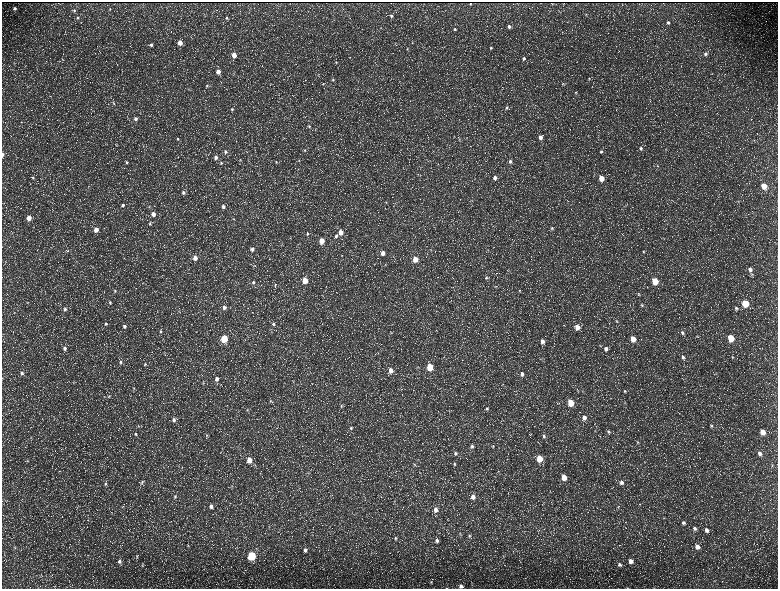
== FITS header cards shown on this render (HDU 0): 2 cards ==
NAXIS1  =                 1552 / length of data axis 1
NAXIS2  =                 1173 / length of data axis 2

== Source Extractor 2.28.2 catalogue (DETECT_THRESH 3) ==
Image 1552 x 1173 px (HDU 0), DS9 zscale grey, zoomed out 1/2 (1 PNG px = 2 x 2 image px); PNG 780 x 591 px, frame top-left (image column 1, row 1173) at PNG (2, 2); no overlay
Background 232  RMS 11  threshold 32.5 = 3 sigma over >= 5 px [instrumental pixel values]
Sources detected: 224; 37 cannot appear on this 1/2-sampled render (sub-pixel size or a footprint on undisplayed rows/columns) and are not listed; the other 187 listed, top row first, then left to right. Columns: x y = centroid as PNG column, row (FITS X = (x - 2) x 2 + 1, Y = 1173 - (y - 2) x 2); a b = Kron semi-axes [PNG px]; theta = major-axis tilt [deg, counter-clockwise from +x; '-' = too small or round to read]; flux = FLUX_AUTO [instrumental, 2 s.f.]
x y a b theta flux
470 4 2 2 - 580
15 8 4 4 - 4700
110 9 4 3 - 1600
74 10 4 4 - 2900
586 14 4 3 - 1500
391 16 3 3 - 2900
77 18 4 4 - 3300
227 18 4 4 - 3300
668 22 4 4 - 4000
509 26 4 4 - 6300
455 29 3 3 - 2800
180 43 4 4 - 23000
412 43 3 2 - 1000
151 45 5 4 - 5100
491 48 4 3 - 2300
407 49 4 2 - 1200
705 54 5 5 - 5700
234 55 4 4 - 22000
524 58 4 3 - 4300
336 62 4 4 - 2400
218 71 4 4 - 15000
589 78 3 3 - 1800
333 80 4 3 - 2400
563 84 5 4 - 2500
207 86 4 3 - 2700
576 92 4 3 - 2300
114 103 5 3 - 2200
506 108 4 4 - 3700
232 109 4 4 - 3600
136 119 5 4 - 6700
309 126 4 4 - 2600
588 135 3 2 - 850
454 136 4 2 - 1300
540 137 4 4 - 10000
178 139 5 4 - 3600
459 139 4 3 - 1800
117 145 3 3 - 1200
143 146 4 2 - 960
641 148 5 4 - 4300
666 149 3 2 - 1000
305 150 4 3 - 1900
601 151 4 4 - 3200
225 152 5 4 - 4800
2 155 4 2 - 5700
216 157 4 4 - 5400
240 160 3 3 - 1600
299 160 4 2 - 1200
510 161 4 4 - 6000
126 162 4 4 - 2900
276 162 4 3 - 2100
221 163 4 4 - 2600
658 166 3 3 - 1400
33 177 4 4 - 3300
495 178 4 4 - 8500
601 178 4 3 - 31000
764 186 4 4 - 36000
183 192 4 4 - 4700
386 202 3 2 - 1100
123 205 5 4 - 4800
149 206 4 3 - 1900
223 207 4 4 - 6500
153 214 5 4 - 12000
29 218 4 4 - 20000
234 219 3 3 - 1500
150 224 4 3 - 2800
552 228 5 4 - 3100
96 230 5 4 - 18000
341 232 4 4 - 19000
307 234 4 3 - 2600
336 236 4 4 - 4200
322 241 4 3 - 30000
252 249 5 4 - 6500
67 251 4 3 - 2400
644 252 4 4 - 2300
383 253 4 4 - 15000
341 255 3 2 - 1200
195 258 4 4 - 14000
415 259 4 4 - 28000
385 264 4 3 - 1600
254 266 5 3 - 1900
750 269 5 4 - 8400
486 277 5 4 - 3300
305 280 4 4 - 39000
655 281 4 4 - 64000
253 282 5 4 - 3900
275 285 5 3 - 2800
495 286 3 2 - 820
519 290 4 3 - 2500
115 291 4 3 - 2800
638 294 4 4 - 2300
110 302 5 4 - 3300
745 303 4 4 - 87000
642 305 4 3 - 2400
224 307 5 4 - 7400
736 308 5 4 - 4500
65 309 5 5 - 5700
617 321 5 4 - 2600
106 324 5 4 - 3700
273 324 5 4 - 5100
124 326 5 4 - 5600
577 327 5 4 - 23000
161 331 5 4 - 3600
682 333 5 4 - 3700
731 338 4 4 - 72000
224 339 4 4 - 89000
633 339 5 4 - 31000
542 341 5 4 - 11000
600 345 4 3 - 1700
65 348 6 5 - 6900
606 349 5 5 - 7600
683 357 5 4 - 5000
732 357 4 3 - 2200
121 362 5 4 - 4700
145 364 5 4 - 3100
418 367 3 2 - 1200
430 367 4 4 - 61000
390 370 5 4 - 15000
22 373 5 4 - 4700
522 374 4 4 - 6800
217 379 5 4 - 8400
74 381 4 3 - 1600
203 383 5 3 - 2000
134 388 5 4 - 2700
577 390 4 1 - 1100
625 391 5 4 - 3000
109 396 5 3 - 2100
270 401 4 3 - 2100
571 403 4 4 - 50000
341 406 5 4 - 3500
487 408 5 4 - 3200
247 410 3 3 - 1600
584 417 5 5 - 11000
174 420 5 4 - 5600
138 426 4 3 - 1800
711 426 5 4 - 3000
351 428 5 4 - 3000
595 431 3 2 - 1100
608 432 5 4 - 3800
763 432 5 4 - 22000
135 434 5 4 - 3600
207 435 4 4 - 2600
544 436 4 4 - 3600
31 438 4 3 - 1700
637 442 4 4 - 2300
472 446 5 5 - 4600
493 446 4 3 - 1700
455 453 5 4 - 4200
760 453 6 5 - 9200
539 458 5 4 - 50000
249 460 5 4 - 23000
27 461 4 2 - 1600
415 464 5 4 - 2400
454 464 5 4 - 2500
772 465 5 3 - 2100
564 477 5 4 - 31000
142 482 4 3 - 2600
621 483 6 5 - 7200
105 484 4 4 - 2900
232 486 4 3 - 1700
473 496 5 4 - 13000
175 497 6 4 85 3900
640 504 4 3 - 1600
211 506 5 4 - 7600
618 507 5 3 - 1800
435 510 6 5 - 9600
683 523 5 4 - 4800
695 528 5 4 - 4900
706 530 5 4 - 6900
460 534 6 3 -67 2800
469 536 5 5 - 4300
395 538 5 5 - 3200
437 540 6 5 - 6400
188 546 5 3 - 2300
697 546 5 4 - 11000
14 547 5 3 - 2500
305 550 5 5 - 6900
137 556 5 3 - 2100
252 556 4 4 - 160000
503 556 3 2 - 1300
119 561 5 5 - 5700
631 561 5 4 - 13000
619 564 5 5 - 4700
142 565 4 3 - 1600
431 582 4 3 - 2500
461 586 5 4 - 7700
446 588 4 2 - 1200
628 588 2 1 - 520
At the frame edge (FLAGS 8, measured only in part): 4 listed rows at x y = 2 155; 461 586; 446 588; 628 588
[37 sub-pixel or undisplayed-footprint detections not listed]